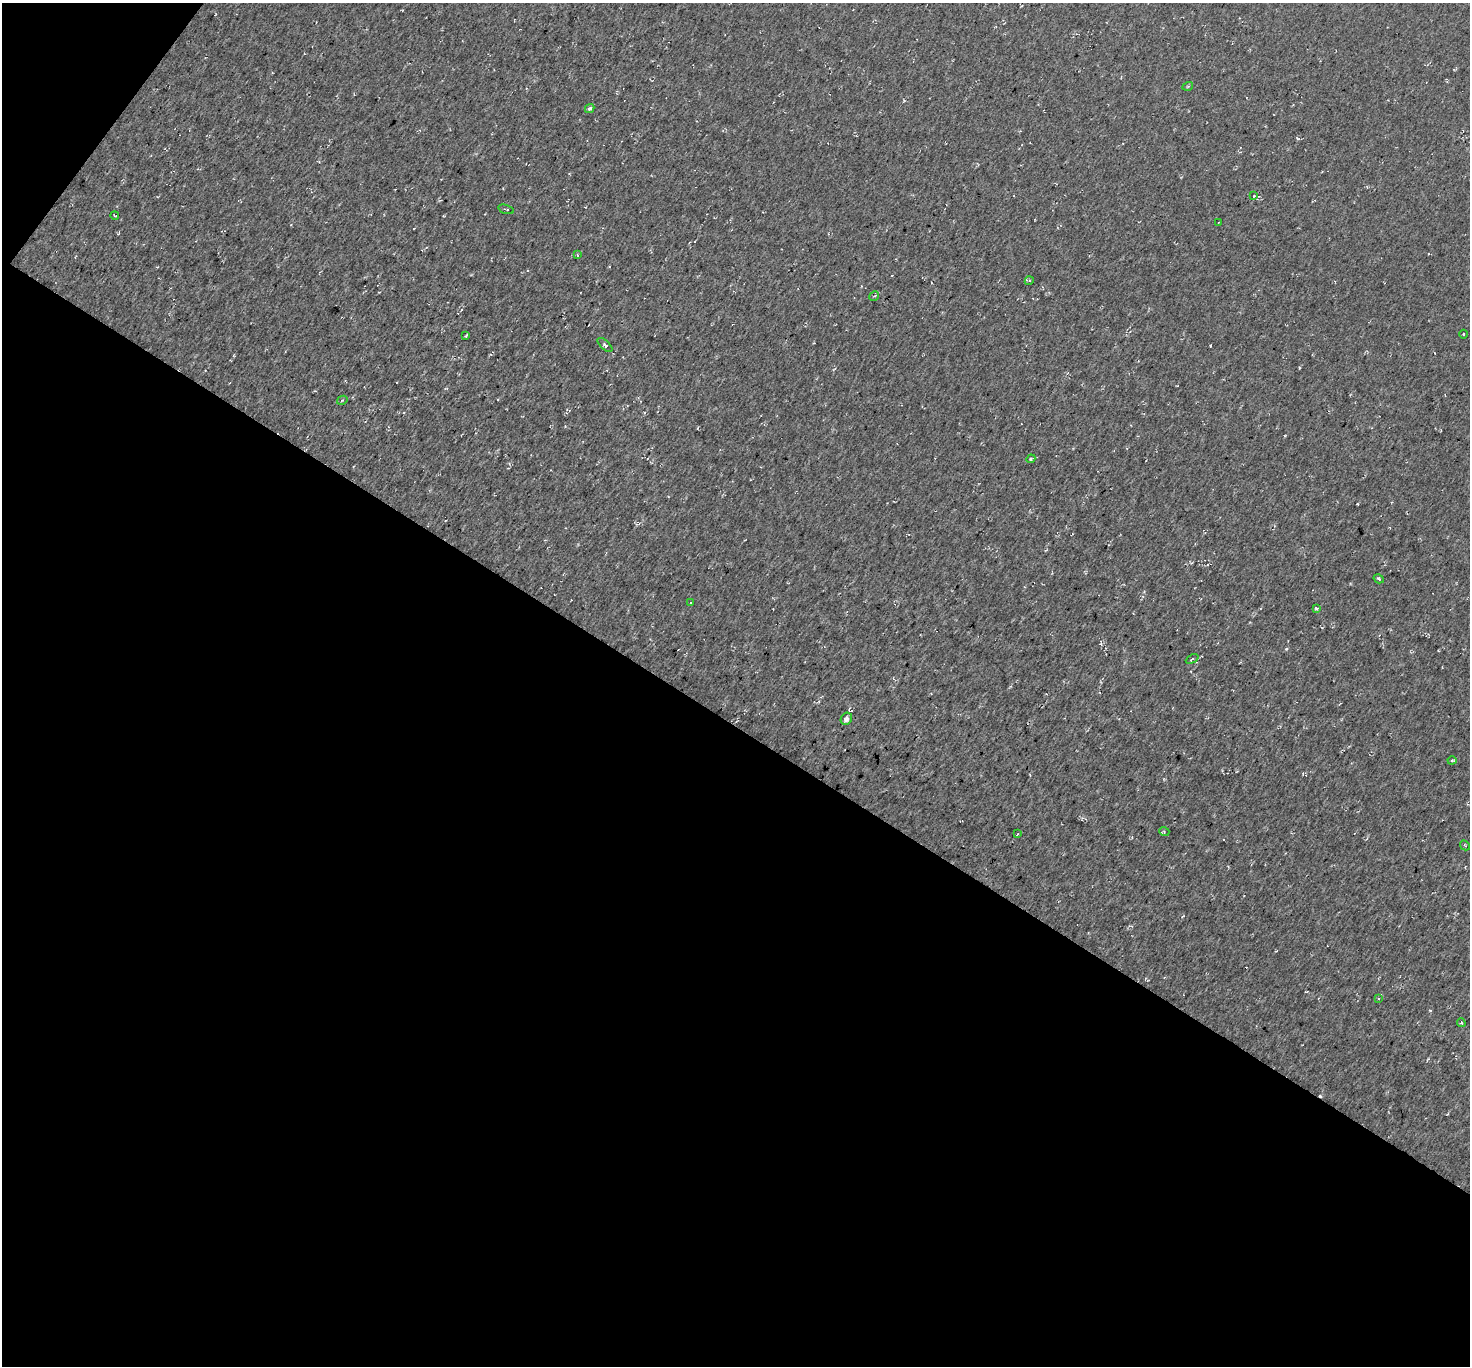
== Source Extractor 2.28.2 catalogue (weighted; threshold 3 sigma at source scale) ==
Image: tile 3 of 2 x 2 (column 1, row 2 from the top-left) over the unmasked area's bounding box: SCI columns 103-1570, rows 105-1468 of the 3086 x 3104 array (HDU 1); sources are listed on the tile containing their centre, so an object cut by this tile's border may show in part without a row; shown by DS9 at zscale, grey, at full resolution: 1 PNG px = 1 image px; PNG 1472 x 1368 px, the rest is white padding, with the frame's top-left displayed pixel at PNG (2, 3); every listed detection drawn as its Kron ellipse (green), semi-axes under 4 PNG px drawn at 4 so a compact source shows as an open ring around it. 48% of this frame is shown black and not used: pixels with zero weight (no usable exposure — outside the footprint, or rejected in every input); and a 3 px margin inside the footprint's outer edge (the drizzle kernel's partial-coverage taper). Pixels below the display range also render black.
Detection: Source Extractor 2.28.2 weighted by HDU 2 'WHT'; one run over the whole footprint, this tile lists its part. Background 0.00253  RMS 0.0088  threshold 0.0398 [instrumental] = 3 sigma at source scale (4.5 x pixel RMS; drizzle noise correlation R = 1.50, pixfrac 1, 0.0396/0.0396 arcsec/px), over >= 5 px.
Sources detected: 34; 9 cosmic-ray / hot-pixel residue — neither listed nor drawn; the other 25 listed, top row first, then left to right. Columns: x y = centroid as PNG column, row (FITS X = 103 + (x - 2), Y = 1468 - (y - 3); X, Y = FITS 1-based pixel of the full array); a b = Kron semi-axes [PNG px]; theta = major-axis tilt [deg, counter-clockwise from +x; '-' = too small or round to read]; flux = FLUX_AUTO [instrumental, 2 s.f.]
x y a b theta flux
1188 86 5 3 - 1
590 108 5 4 - 2
1254 196 3 3 - 0.73
506 209 8 3 -17 1.3
115 215 4 3 - 0.92
1218 222 2 2 - 0.64
577 255 3 2 - 0.79
1029 281 5 3 - 1
874 296 5 3 - 0.91
1463 334 4 3 - 0.66
466 336 4 2 - 1
605 345 9 4 -42 2.6
342 400 5 4 - 1
1031 459 4 3 - 0.99
1379 579 5 3 - 1.1
690 603 3 2 - 0.59
1316 608 4 3 - 1.5
1192 659 7 3 25 1
846 719 6 5 - 3.3
1452 760 4 4 - 0.96
1164 831 5 3 - 0.86
1018 834 4 3 - 1.4
1465 845 5 3 - 0.83
1379 999 3 2 - 0.74
1461 1023 4 3 - 1.1
Unlisted compact peaks at least as high as the median listed source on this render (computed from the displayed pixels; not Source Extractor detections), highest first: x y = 1286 649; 1210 346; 1357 504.